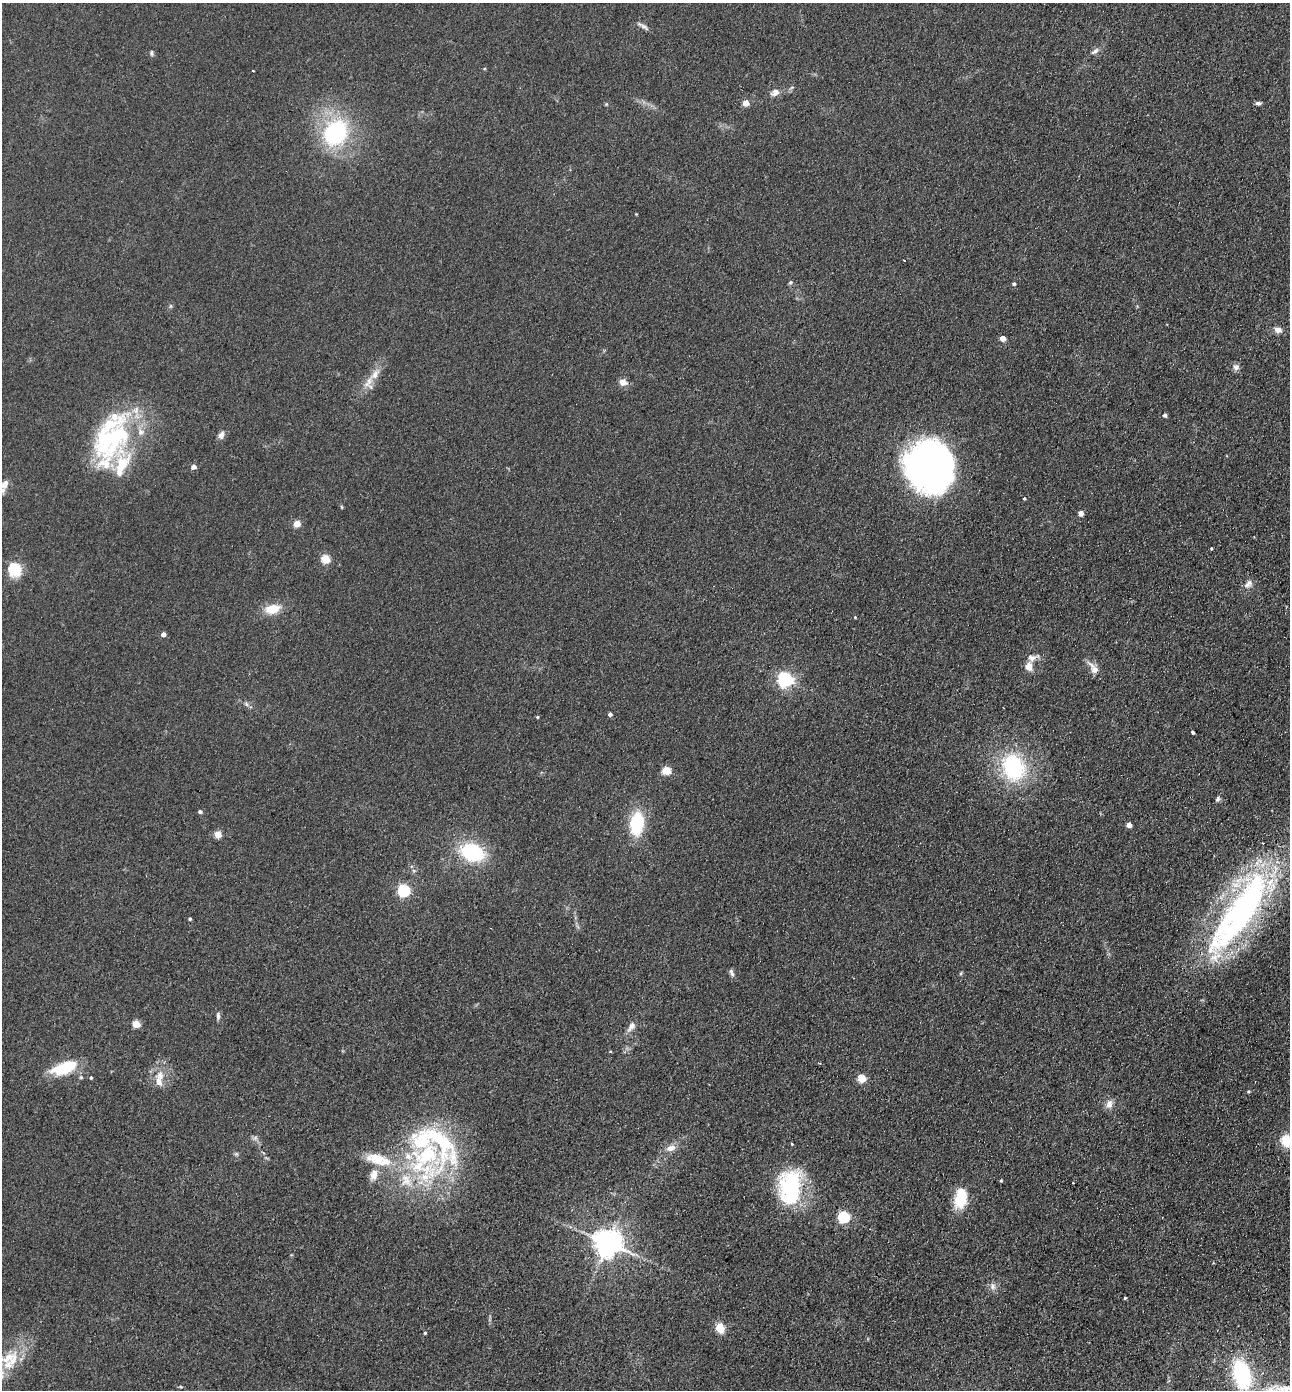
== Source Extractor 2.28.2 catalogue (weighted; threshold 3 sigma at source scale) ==
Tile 6 of 4 x 4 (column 2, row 2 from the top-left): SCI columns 1483-2770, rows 2802-4189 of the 5672 x 5603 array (HDU 1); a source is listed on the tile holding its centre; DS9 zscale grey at full resolution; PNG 1292 x 1392 px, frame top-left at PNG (2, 3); no overlay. Shown black and unused: <1% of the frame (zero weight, under 2 of 3 exposures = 3% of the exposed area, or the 3 px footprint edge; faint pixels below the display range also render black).
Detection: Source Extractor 2.28.2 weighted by HDU 2 'WHT'; one run over the whole footprint, this tile lists its part. Background 0.105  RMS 0.01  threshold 0.0471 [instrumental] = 3 sigma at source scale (4.5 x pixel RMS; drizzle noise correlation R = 1.50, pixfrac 1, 0.05/0.05 arcsec/px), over >= 5 px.
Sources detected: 99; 1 too faint to see at this stretch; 2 inside a brighter object's white glare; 3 cosmic-ray / hot-pixel residue — not listed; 14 inside a brighter listed object's ellipse — not listed separately; the other 79 listed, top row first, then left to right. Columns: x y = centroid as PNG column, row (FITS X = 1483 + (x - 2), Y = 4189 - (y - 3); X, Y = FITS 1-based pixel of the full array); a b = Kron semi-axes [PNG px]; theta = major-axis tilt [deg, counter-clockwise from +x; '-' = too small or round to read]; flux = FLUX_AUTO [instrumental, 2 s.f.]
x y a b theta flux
642 26 15 5 -23 3.7
1095 51 13 6 34 4
151 53 7 4 -79 1.9
253 71 3 2 - 0.89
775 92 11 8 35 6.4
746 103 5 4 - 14
1258 103 7 5 -3 2.6
335 133 30 24 52 110
636 214 3 3 - 0.73
790 282 6 5 - 1.6
1014 284 4 4 - 1.7
170 306 6 4 90 1.4
1278 330 11 8 -9 5.3
1003 338 4 4 - 11
1236 367 8 7 - 4.2
623 382 9 8 - 7
369 383 22 12 82 12
1165 415 4 4 - 2.6
221 435 10 7 70 4.9
110 438 70 38 70 150
193 467 5 4 - 5.7
929 467 44 39 -65 490
4 484 9 6 59 7.1
1024 499 3 3 - 2.7
342 507 5 3 - 1
1081 513 4 4 - 8
297 524 4 4 - 21
1211 549 3 3 - 2.2
325 559 5 5 - 45
14 569 6 6 - 98
1248 584 13 9 45 5.9
272 609 18 10 12 20
855 617 4 4 - 0.83
163 634 4 4 - 5.5
1029 666 14 10 -87 7.5
1093 668 18 8 -52 9.9
785 680 6 6 - 280
246 704 7 5 -46 2.2
610 714 4 4 - 2.7
537 717 4 3 - 1.2
1193 732 4 3 - 1.8
1013 767 34 27 -66 95
666 771 5 5 - 39
1218 799 8 5 64 2.4
200 812 4 4 - 2.7
637 824 22 13 84 57
1129 825 4 4 - 7.8
218 834 4 4 - 24
472 852 26 18 -22 73
404 890 5 5 - 140
1241 911 115 36 57 350
190 919 3 3 - 1.6
731 973 10 5 -70 2.9
961 973 5 4 - 1.3
218 1016 9 4 -90 3
136 1024 5 4 - 32
631 1026 15 7 54 6.4
64 1068 30 13 18 43
160 1075 13 10 76 10
81 1077 6 5 - 1.5
91 1078 4 3 - 1.2
861 1078 5 5 - 40
1249 1091 4 4 - 1.2
1109 1104 12 8 75 6.7
1286 1140 12 11 - 20
671 1148 13 8 15 7.6
425 1156 70 56 -82 200
1001 1181 3 3 - 1.2
792 1191 37 24 -84 110
961 1198 20 12 79 39
844 1217 5 5 - 120
607 1242 9 8 - 1400
1213 1262 4 3 - 1.1
993 1286 10 8 -67 4.8
1125 1298 3 3 - 1.3
720 1328 10 8 -72 15
425 1333 3 3 - 1.3
8 1358 31 13 31 30
1242 1374 29 16 -75 100
Isophote crosses this tile's border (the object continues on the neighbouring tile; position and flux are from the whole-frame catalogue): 2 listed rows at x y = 1286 1140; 1242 1374